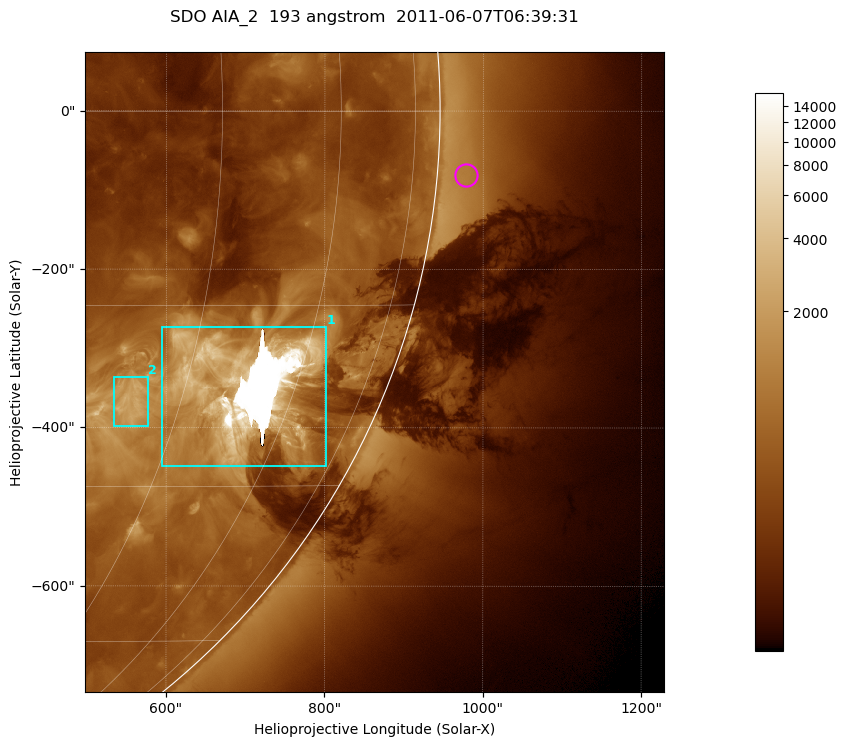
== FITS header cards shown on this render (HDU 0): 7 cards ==
TELESCOP= 'SDO     '           /
INSTRUME= 'AIA_2   '           /
WAVELNTH=                  193 /
WAVEUNIT= 'angstrom'           /
DATE-OBS= '2011-06-07T06:39:31.84' /
CTYPE1  = 'HPLN-TAN'           /
CTYPE2  = 'HPLT-TAN'           /

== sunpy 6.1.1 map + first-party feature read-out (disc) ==
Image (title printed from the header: SDO AIA_2  193 angstrom  2011-06-07T06:39:31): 1217 x 1345 px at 0.601 arcsec/px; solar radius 945 arcsec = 1574 px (partial field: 10% of the solar disc is inside the frame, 48% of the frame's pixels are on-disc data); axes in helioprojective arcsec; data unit not stated in the header (colour bar unlabelled)
Orientation: roll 0.0578 deg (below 1 deg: not rotated)
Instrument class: DISC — disc imager (sunpy class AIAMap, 193 A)
Bright regions (active regions / flare kernels): reference = the on-disc median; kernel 11 px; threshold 5 sigma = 1324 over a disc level ~399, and >= 1.15x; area >= 1636 px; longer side >= 15 px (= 9 arcsec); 2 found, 2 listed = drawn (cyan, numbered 1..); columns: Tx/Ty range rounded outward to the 2 arcsec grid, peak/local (2 s.f.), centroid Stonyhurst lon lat
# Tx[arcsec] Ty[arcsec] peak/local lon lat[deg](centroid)
1 594..802 -448..-272 41 +52 -21
2 534..578 -398..-336 6.2 +40 -23
Off-limb structures (1.02-1.3 R_sun): pedestal 6 subtracted; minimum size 400 px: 10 found; the strongest spans PA ~260..275 deg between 1.02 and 1.08 R_sun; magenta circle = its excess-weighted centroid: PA ~265 deg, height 1.04 R_sun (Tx ~978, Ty ~-80 arcsec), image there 1.5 x the reference